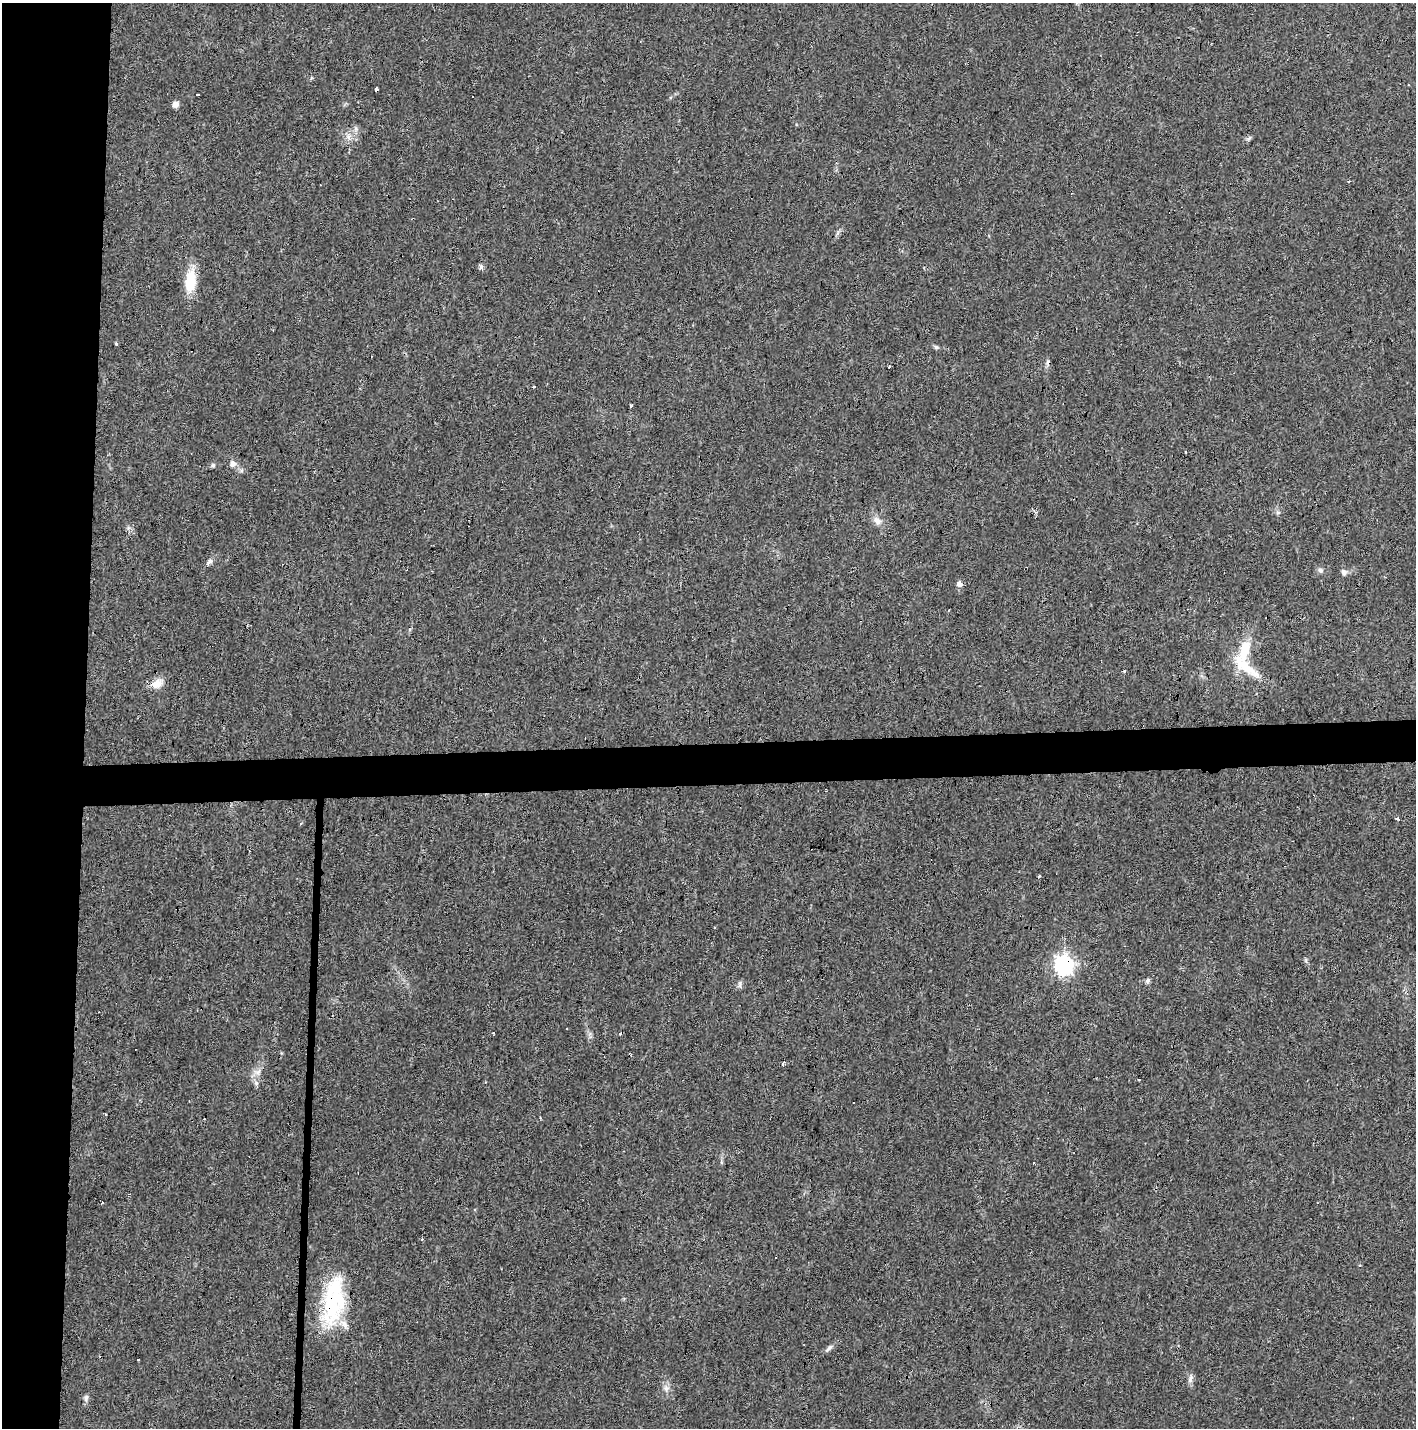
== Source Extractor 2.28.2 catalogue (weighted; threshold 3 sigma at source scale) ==
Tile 4 of 3 x 3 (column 1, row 2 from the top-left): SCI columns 1-1414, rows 1540-2965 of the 4247 x 4503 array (HDU 1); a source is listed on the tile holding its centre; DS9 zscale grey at full resolution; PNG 1418 x 1430 px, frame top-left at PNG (2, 3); no overlay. Shown black and unused: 9% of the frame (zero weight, under 3 of 4 exposures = <1% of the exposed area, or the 3 px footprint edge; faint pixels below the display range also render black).
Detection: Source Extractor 2.28.2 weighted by HDU 2 'WHT'; one run over the whole footprint, this tile lists its part. Background 0.0206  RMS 0.0029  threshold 0.0133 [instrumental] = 3 sigma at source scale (4.5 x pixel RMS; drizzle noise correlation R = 1.50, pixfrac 1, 0.0396/0.0396 arcsec/px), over >= 5 px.
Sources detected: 58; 15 cosmic-ray / hot-pixel residue — not listed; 3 inside a brighter listed object's ellipse — not listed separately; the other 40 listed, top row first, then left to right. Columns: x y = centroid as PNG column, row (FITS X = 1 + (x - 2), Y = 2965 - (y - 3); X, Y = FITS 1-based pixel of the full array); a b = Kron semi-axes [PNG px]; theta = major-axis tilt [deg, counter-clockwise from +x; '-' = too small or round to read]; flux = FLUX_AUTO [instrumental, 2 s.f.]
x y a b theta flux
197 94 4 3 - 2.6
176 104 7 7 - 1.4
356 129 7 4 -72 0.63
348 137 11 4 -72 1.1
1249 138 7 4 45 0.56
1349 181 3 3 - 0.99
838 233 7 4 70 0.6
481 267 5 4 - 1.1
190 280 31 13 85 7.6
116 343 3 3 - 1.8
936 347 7 4 -44 0.49
889 366 2 2 - 0.28
533 387 3 3 - 3.1
631 405 3 3 - 2.4
233 464 8 7 - 1.4
213 465 5 5 - 0.52
877 521 12 9 -49 2
128 528 7 4 71 0.53
209 562 11 6 48 1
1320 570 8 6 -33 0.79
1344 572 8 7 - 1.1
959 584 6 5 - 1.3
1244 651 30 13 73 9.2
157 684 17 11 28 3.1
1397 819 3 3 - 1.8
1038 876 3 3 - 2.4
1064 966 8 7 - 110
1147 981 7 5 73 0.63
740 984 11 4 86 0.63
783 1064 4 3 - 1.2
258 1072 10 6 40 1.4
256 1083 6 6 - 0.8
1033 1163 3 2 - 0.28
102 1203 3 3 - 0.97
331 1305 53 29 73 25
829 1348 13 5 44 1
138 1360 3 2 - 0.31
1190 1379 12 6 71 1.2
666 1388 9 7 -89 1.2
86 1398 10 6 75 0.85
Overlapping masked pixels (flux is a lower limit): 2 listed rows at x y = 1064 966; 331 1305